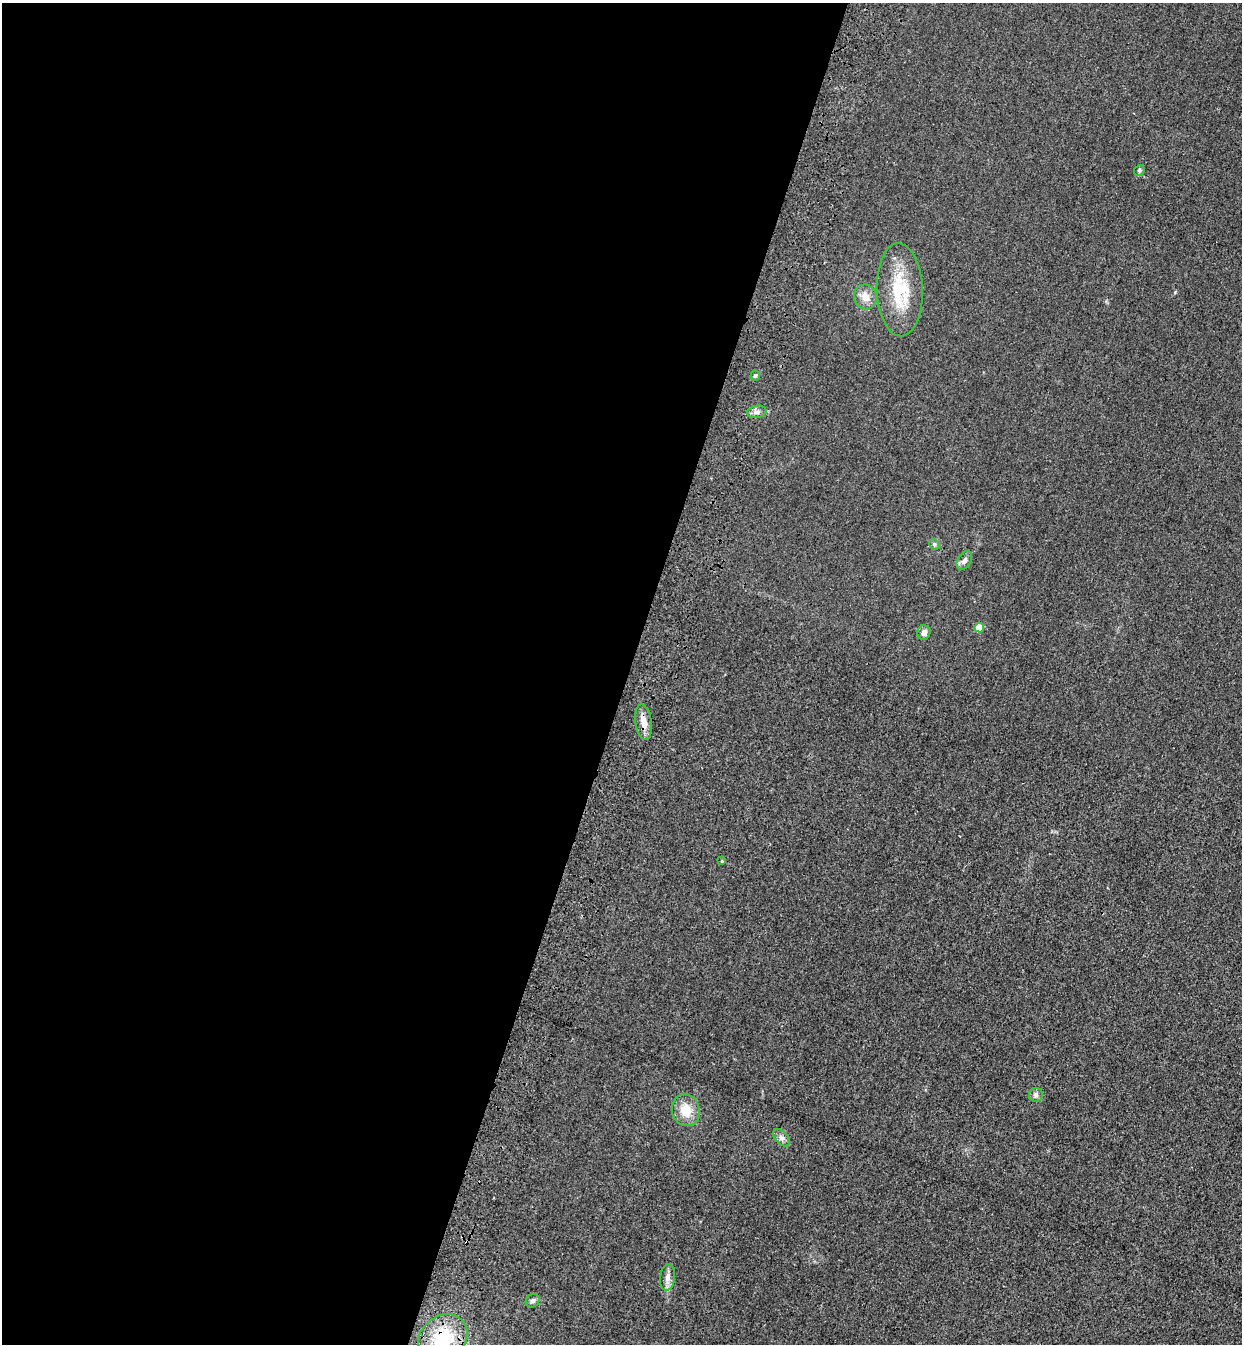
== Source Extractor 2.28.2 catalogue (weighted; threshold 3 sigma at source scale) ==
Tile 5 of 4 x 4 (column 1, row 2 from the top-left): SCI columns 245-1484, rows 2730-4071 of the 5575 x 5458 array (HDU 1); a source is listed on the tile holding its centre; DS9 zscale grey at full resolution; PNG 1244 x 1346 px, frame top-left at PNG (2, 3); each listed source drawn as its Kron ellipse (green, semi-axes under 4 px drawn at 4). Shown black and unused: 51% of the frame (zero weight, under 3 of 4 exposures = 6% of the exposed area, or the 3 px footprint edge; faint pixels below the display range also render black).
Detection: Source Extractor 2.28.2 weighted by HDU 2 'WHT'; one run over the whole footprint, this tile lists its part. Background 0.0343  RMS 0.0055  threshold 0.0248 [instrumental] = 3 sigma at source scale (4.5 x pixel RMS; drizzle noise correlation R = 1.50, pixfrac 1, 0.05/0.05 arcsec/px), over >= 5 px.
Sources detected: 17; all 17 listed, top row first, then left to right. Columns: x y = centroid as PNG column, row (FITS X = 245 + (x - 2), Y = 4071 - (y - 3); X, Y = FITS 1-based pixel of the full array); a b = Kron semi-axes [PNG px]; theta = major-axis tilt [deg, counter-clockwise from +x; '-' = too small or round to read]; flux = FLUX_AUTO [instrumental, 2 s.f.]
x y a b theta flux
1139 170 6 5 - 0.91
900 290 46 23 -88 28
865 297 12 11 - 5.3
755 376 5 4 - 0.81
757 412 10 6 10 2
934 544 6 4 -45 0.86
964 560 10 6 57 2.4
979 628 5 4 - 13
924 632 7 6 - 2.5
643 722 18 8 -81 5.9
722 861 4 3 - 0.49
1036 1095 7 7 - 1.5
686 1110 16 14 -73 9.7
781 1138 10 6 -45 2.1
667 1277 13 7 83 3.3
533 1301 7 6 - 1.6
443 1338 26 21 39 26
Overlapping masked pixels (flux is a lower limit): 2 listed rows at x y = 643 722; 443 1338